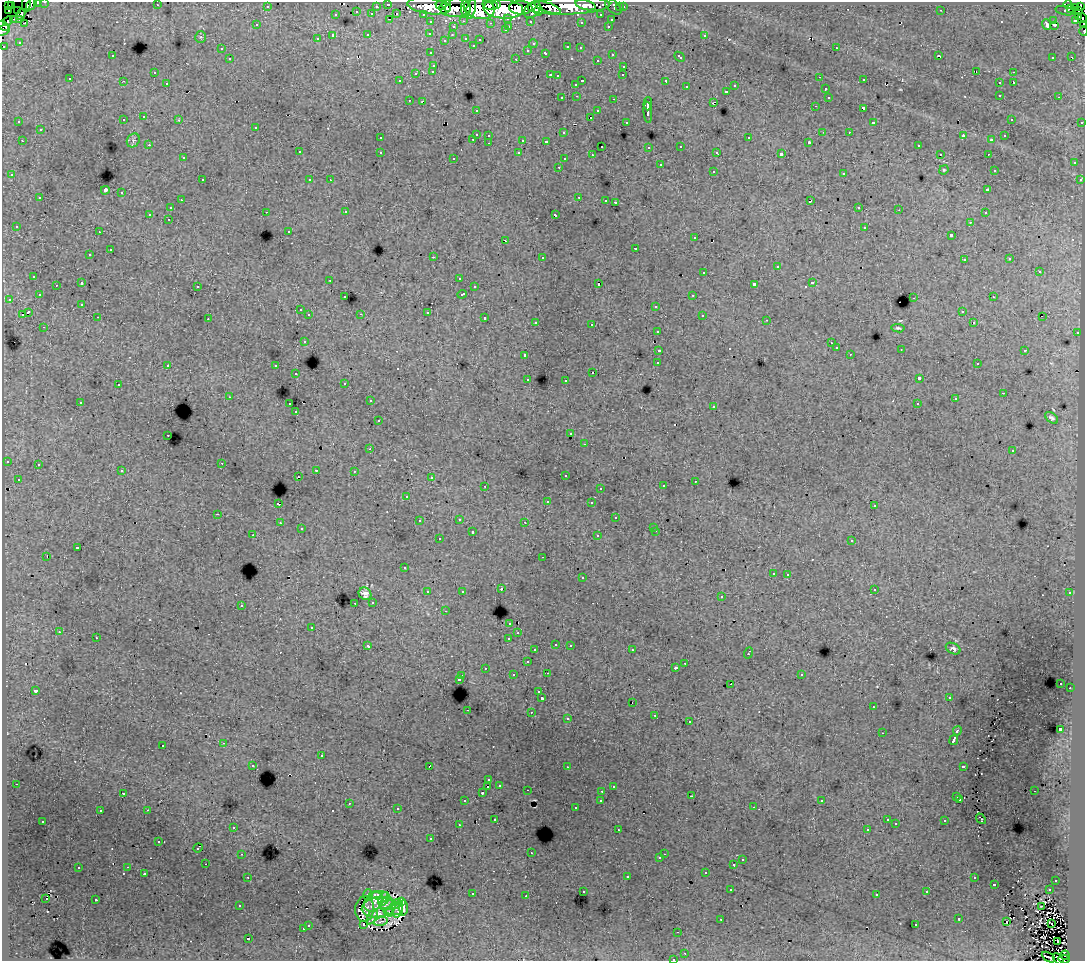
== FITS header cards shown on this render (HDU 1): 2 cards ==
NAXIS1  =                 1083
NAXIS2  =                  959

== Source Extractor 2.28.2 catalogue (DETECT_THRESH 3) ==
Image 1083 x 959 px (HDU 1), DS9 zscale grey, 1 PNG px = 1 image px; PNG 1087 x 963 px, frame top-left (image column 1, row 959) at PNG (2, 2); each listed source drawn as its Kron ellipse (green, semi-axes under 4 px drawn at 4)
Background 232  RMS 1.6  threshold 4.87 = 3 sigma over >= 5 px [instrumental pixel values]
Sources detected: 557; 6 with non-positive FLUX_AUTO (blend fragments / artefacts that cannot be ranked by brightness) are neither listed nor drawn; of the other 551, the 500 brightest by FLUX_AUTO listed and drawn (51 fainter detections omitted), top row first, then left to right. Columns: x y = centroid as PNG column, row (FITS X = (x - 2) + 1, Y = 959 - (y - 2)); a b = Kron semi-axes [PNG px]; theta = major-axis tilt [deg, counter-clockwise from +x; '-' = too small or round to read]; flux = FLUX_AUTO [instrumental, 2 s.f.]
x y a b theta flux
45 2 3 2 - 4300
37 3 3 3 - 1900
26 4 8 3 83 20000
31 4 7 3 55 19000
388 4 3 3 - 5900
497 4 4 3 - 73000
1068 4 4 3 - 84000
8 5 3 2 - 3300
12 5 3 2 - 2000
157 5 3 2 - 170
441 5 5 4 - 66000
490 5 7 4 -13 73000
585 5 10 4 -15 72000
267 6 3 3 - 1600
376 6 3 2 - 1300
429 6 22 8 -7 220000
447 6 5 3 - 56000
569 6 41 8 3 470000
548 7 13 4 -18 160000
613 7 10 5 -43 23000
620 7 3 3 - 2300
623 7 3 3 - 3200
1080 7 4 3 - 7200
455 8 15 9 1 300000
479 8 15 11 -11 410000
521 8 11 7 -1 240000
1075 8 3 2 - 6500
466 9 9 5 -88 130000
471 9 10 4 74 100000
503 9 20 9 -5 820000
1071 9 4 4 - 5300
9 10 3 2 - 4900
532 10 9 6 47 130000
539 10 5 4 - 48000
941 10 3 2 - 230
1078 10 4 2 - 5300
17 11 3 3 - 15000
1065 11 10 4 -12 9200
357 12 3 2 - 590
21 14 6 3 64 3400
372 14 3 3 - 1600
397 14 3 2 - 380
423 14 3 2 - 3800
336 15 3 3 - 730
601 15 3 3 - 6200
1078 17 3 3 - 2500
508 18 3 3 - 2100
1082 18 5 3 - 12000
14 19 3 2 - 1800
19 19 3 3 - 2200
390 19 3 2 - 540
611 20 3 3 - 750
1076 20 3 3 - 7700
8 21 5 3 - 3800
464 21 3 2 - 650
530 21 3 3 - 2500
1054 21 2 2 - 220
431 22 3 3 - 2700
581 22 3 3 - 200
24 23 3 2 - 180
490 23 3 2 - 180
1083 24 4 2 - 9300
257 25 3 3 - 220
1047 25 5 3 - 750
1054 25 3 2 - 230
3 26 6 4 -41 15000
509 26 3 2 - 540
608 26 3 2 - 700
453 27 3 3 - 650
505 30 3 3 - 480
3 31 8 4 30 28000
1084 31 4 2 - 4800
430 33 3 3 - 320
368 35 3 3 - 630
452 35 3 3 - 340
704 35 3 3 - 530
333 36 3 3 - 2300
201 37 5 5 - 170
466 38 3 3 - 670
317 39 3 3 - 340
445 40 4 3 - 140
480 40 3 3 - 280
19 42 3 2 - 130
533 43 4 4 - 220
473 45 3 3 - 250
4 46 3 3 - 1900
568 47 4 3 - 900
580 48 3 3 - 310
836 48 3 2 - 580
221 49 3 3 - 440
528 50 3 3 - 390
431 53 3 3 - 430
546 53 3 3 - 780
612 54 3 3 - 680
939 55 4 2 - 180
112 56 3 3 - 210
680 57 6 3 -43 650
1053 57 3 3 - 300
1071 57 3 2 - 230
230 59 3 3 - 560
516 59 3 2 - 1100
597 60 3 3 - 410
434 65 3 3 - 680
624 66 3 3 - 620
433 71 3 3 - 530
976 71 2 2 - 220
154 72 3 2 - 180
1013 72 3 2 - 630
416 73 3 3 - 830
550 75 3 2 - 740
623 75 3 2 - 220
557 76 3 3 - 260
820 77 2 2 - 320
70 79 3 3 - 250
864 80 3 2 - 250
123 81 3 2 - 160
399 81 3 2 - 190
582 81 3 2 - 1100
666 81 4 3 - 1800
167 83 3 2 - 340
999 83 3 3 - 610
1013 83 3 2 - 1300
576 84 3 3 - 470
735 86 3 3 - 430
686 87 3 3 - 590
825 89 3 3 - 510
727 91 3 3 - 740
1000 95 3 3 - 580
577 96 3 2 - 380
828 97 3 3 - 430
1059 97 3 2 - 370
562 98 3 3 - 510
614 99 3 2 - 800
409 100 3 2 - 390
422 101 3 2 - 120
713 103 4 2 - 800
648 104 6 3 88 4000
815 106 3 2 - 180
863 108 4 3 - 1300
476 110 3 3 - 340
598 111 3 3 - 530
648 112 11 3 -85 4400
144 117 3 3 - 500
591 117 3 2 - 700
1011 119 3 2 - 180
123 120 3 3 - 210
179 120 3 3 - 460
19 122 3 2 - 160
626 122 3 3 - 300
1082 122 3 3 - 1400
874 123 4 3 - 850
255 127 3 3 - 380
40 130 3 3 - 780
823 132 2 2 - 170
849 132 2 2 - 400
564 133 3 3 - 280
476 134 3 3 - 1200
489 135 3 3 - 480
963 136 4 3 - 1200
1005 136 3 3 - 340
380 138 3 3 - 300
749 138 3 3 - 890
473 139 3 2 - 500
133 140 7 6 - 280
523 140 3 3 - 1400
992 140 3 3 - 280
22 141 3 2 - 520
546 141 3 3 - 290
809 142 3 3 - 190
489 143 3 2 - 490
149 145 3 2 - 340
918 145 3 3 - 390
602 146 3 2 - 170
681 146 3 3 - 520
649 147 3 3 - 300
299 152 3 3 - 540
380 152 3 3 - 630
717 152 3 3 - 280
519 153 3 3 - 390
781 154 4 3 - 3400
940 154 3 2 - 240
988 154 3 2 - 350
592 155 3 2 - 360
183 158 3 3 - 420
454 158 3 3 - 320
564 159 3 3 - 230
1074 163 3 3 - 570
660 165 3 3 - 1100
559 167 3 2 - 440
944 170 5 4 - 150
994 170 3 3 - 240
713 171 3 3 - 620
844 173 3 3 - 880
12 175 3 3 - 390
202 180 3 2 - 540
310 180 3 3 - 400
330 180 3 2 - 190
1080 180 3 3 - 530
105 190 4 4 - 4600
988 190 3 3 - 660
122 193 3 3 - 880
579 197 3 2 - 820
40 198 3 3 - 630
181 200 3 2 - 450
606 200 3 2 - 350
810 201 4 3 - 1300
615 202 3 3 - 1200
859 207 3 3 - 400
171 208 3 3 - 460
899 210 3 2 - 180
266 212 3 2 - 240
346 212 3 2 - 440
985 213 3 2 - 310
150 214 3 3 - 2100
555 215 4 3 - 1600
168 219 3 2 - 390
970 222 3 3 - 360
16 226 3 3 - 260
865 227 3 3 - 730
289 231 3 3 - 170
99 232 3 2 - 320
951 235 4 3 - 2500
694 238 3 3 - 580
506 241 3 2 - 530
636 248 3 3 - 1200
110 250 3 3 - 1100
90 255 3 3 - 400
433 257 3 2 - 1400
542 257 3 3 - 490
1010 259 3 3 - 300
964 260 3 3 - 410
777 267 3 3 - 1600
1039 271 3 3 - 1100
704 272 3 3 - 830
34 276 3 3 - 570
459 278 3 3 - 320
330 280 3 2 - 170
82 283 3 3 - 1400
812 283 3 3 - 990
598 284 3 3 - 2100
754 284 4 3 - 2600
56 285 3 2 - 490
197 286 3 3 - 550
474 287 3 3 - 490
462 294 5 3 - 790
39 295 3 3 - 320
693 295 3 2 - 420
345 297 3 3 - 510
993 297 3 2 - 430
914 298 3 2 - 920
9 299 3 2 - 420
82 304 3 3 - 380
656 306 3 3 - 710
300 310 3 3 - 410
962 311 3 3 - 310
28 312 4 3 - 2900
427 312 3 3 - 1200
361 314 3 2 - 140
22 315 3 3 - 570
309 315 3 3 - 620
702 315 3 3 - 430
98 317 3 2 - 410
1042 317 2 2 - 140
485 318 3 3 - 900
208 319 3 3 - 150
767 320 3 2 - 120
536 322 3 3 - 410
974 323 4 3 - 140
592 325 3 3 - 1400
44 327 3 2 - 380
898 328 7 4 -6 190
657 331 3 3 - 410
1077 333 3 2 - 690
304 341 3 3 - 570
831 343 3 2 - 160
836 348 3 3 - 470
901 349 3 2 - 130
659 350 4 3 - 1800
1025 350 3 2 - 1000
850 354 3 2 - 220
525 355 3 3 - 610
658 363 4 3 - 2900
977 364 3 2 - 300
168 365 3 3 - 540
276 366 3 3 - 630
593 372 3 2 - 660
296 374 3 2 - 430
919 378 4 3 - 4300
528 379 3 3 - 360
566 380 3 3 - 1300
345 383 3 3 - 310
118 385 3 3 - 480
1003 393 3 2 - 220
229 397 3 3 - 120
955 399 3 3 - 270
370 401 3 2 - 460
80 402 3 2 - 470
290 404 3 2 - 740
917 404 3 3 - 480
714 406 3 3 - 340
296 412 3 2 - 240
1052 418 7 4 -39 290
378 421 3 3 - 320
571 434 3 3 - 330
168 435 3 2 - 380
585 444 3 2 - 300
370 449 3 2 - 320
1013 451 3 3 - 370
7 461 3 3 - 500
222 463 2 2 - 310
38 465 3 3 - 310
316 470 3 2 - 660
122 471 3 3 - 400
354 471 3 2 - 350
565 475 3 3 - 440
298 476 2 2 - 170
431 477 3 3 - 240
18 479 3 3 - 350
695 481 3 2 - 310
485 486 3 2 - 430
663 486 3 3 - 490
600 488 3 2 - 250
407 496 3 3 - 300
547 502 3 3 - 130
591 503 3 3 - 410
278 504 3 3 - 1900
874 506 3 3 - 350
218 514 3 2 - 480
616 518 3 3 - 600
459 519 3 3 - 520
419 521 3 3 - 230
525 522 3 2 - 260
280 523 3 2 - 360
654 527 3 3 - 300
301 529 3 3 - 320
656 531 3 2 - 520
472 532 3 3 - 1000
253 535 3 2 - 310
598 536 3 3 - 610
439 539 3 3 - 500
852 541 3 3 - 500
77 548 4 3 - 1800
47 557 3 2 - 1200
543 557 3 2 - 280
404 568 3 3 - 220
773 573 3 3 - 450
788 574 3 3 - 460
582 578 3 3 - 710
501 589 3 3 - 440
874 589 3 3 - 460
462 591 3 3 - 360
428 592 3 3 - 890
1070 593 3 3 - 600
365 594 7 6 - 490
721 597 3 3 - 370
373 602 3 3 - 370
355 603 3 2 - 410
241 605 3 3 - 620
445 611 3 2 - 280
510 623 3 3 - 640
312 627 3 3 - 560
59 632 3 2 - 480
518 633 3 3 - 310
96 638 3 2 - 490
509 638 3 3 - 1100
556 644 3 3 - 360
570 645 3 2 - 590
368 646 4 3 - 620
953 649 8 5 -27 280
535 650 3 3 - 420
632 650 3 2 - 470
748 653 5 3 - 1200
527 662 3 3 - 680
685 663 3 2 - 480
485 668 3 3 - 460
675 668 3 3 - 390
547 673 3 2 - 850
801 674 3 3 - 550
513 675 3 3 - 600
462 676 3 2 - 420
459 679 4 3 - 1100
1061 683 3 2 - 180
731 684 3 2 - 260
1070 688 2 2 - 340
35 691 3 3 - 540
539 692 3 3 - 350
949 697 3 3 - 320
542 698 3 3 - 3400
632 702 2 2 - 290
873 707 3 2 - 330
467 710 2 2 - 520
531 712 3 2 - 680
655 715 3 3 - 330
568 719 3 3 - 340
689 722 3 3 - 680
1060 729 4 3 - 4500
957 731 5 3 - 1800
882 733 3 2 - 120
954 740 5 3 - 6100
224 743 3 2 - 460
163 745 3 3 - 780
321 756 3 3 - 1000
253 766 3 3 - 380
430 766 4 3 - 2400
963 766 4 3 - 1400
567 767 3 2 - 310
489 780 3 3 - 370
16 784 3 2 - 380
499 785 3 3 - 390
488 786 3 2 - 470
613 786 3 3 - 200
527 790 3 2 - 820
602 791 3 2 - 340
1034 791 3 2 - 290
123 793 3 3 - 360
482 793 3 3 - 290
692 796 3 2 - 130
957 797 3 3 - 460
960 799 3 3 - 400
601 800 3 3 - 390
465 801 3 3 - 430
822 801 3 3 - 160
349 803 3 2 - 680
754 807 3 2 - 450
575 808 3 3 - 380
397 809 3 3 - 370
147 810 3 2 - 770
100 811 3 3 - 240
495 819 3 3 - 300
981 819 6 3 -50 140
887 820 3 3 - 280
43 821 3 3 - 460
945 821 3 3 - 740
896 824 3 3 - 150
459 825 3 2 - 120
233 827 3 3 - 550
867 829 3 2 - 290
618 830 3 3 - 330
431 839 3 2 - 290
159 842 3 2 - 280
198 848 5 3 - 320
531 853 3 2 - 140
242 854 3 2 - 450
664 854 2 2 - 340
660 858 3 3 - 380
742 860 3 3 - 610
206 864 2 2 - 270
734 865 3 3 - 1700
128 867 3 2 - 390
78 868 3 3 - 830
706 872 3 3 - 610
144 873 3 3 - 660
627 876 3 3 - 1000
248 877 3 2 - 450
974 878 3 3 - 510
1056 880 3 3 - 400
994 884 3 3 - 1200
731 890 3 2 - 290
1049 890 3 2 - 590
583 891 3 3 - 440
927 892 3 3 - 390
472 894 3 3 - 790
877 894 3 3 - 290
368 895 6 4 -88 400
378 895 9 4 2 160
526 896 3 2 - 260
46 899 3 2 - 730
384 899 7 5 58 490
95 900 3 3 - 9600
374 902 11 8 44 1300
402 902 4 3 - 250
386 904 7 6 - 560
396 904 6 3 32 220
240 906 3 3 - 190
1041 906 3 2 - 170
379 907 17 10 6 1100
392 908 11 7 -17 620
403 908 7 3 87 260
365 909 13 9 84 410
398 910 9 4 73 600
389 912 5 4 - 250
372 917 8 4 61 470
721 919 3 2 - 160
959 919 3 3 - 700
381 922 7 3 14 270
1007 922 3 2 - 120
1052 923 3 2 - 150
308 925 3 3 - 630
364 925 3 2 - 220
916 925 3 2 - 480
303 929 3 3 - 730
678 932 3 2 - 150
248 939 3 3 - 2100
1057 941 3 2 - 370
685 953 3 2 - 400
1065 955 4 4 - 35000
1048 957 7 2 -31 560
673 959 3 2 - 240
1058 959 6 3 -45 18000
1064 959 5 2 - 15000
At the frame edge (FLAGS 8, measured only in part): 13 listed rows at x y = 45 2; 37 3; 26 4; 31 4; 1082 18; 1083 24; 3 31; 1084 31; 4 46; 1048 957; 673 959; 1058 959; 1064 959
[51 fainter detections neither listed nor drawn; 6 non-positive-flux detections neither listed nor drawn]